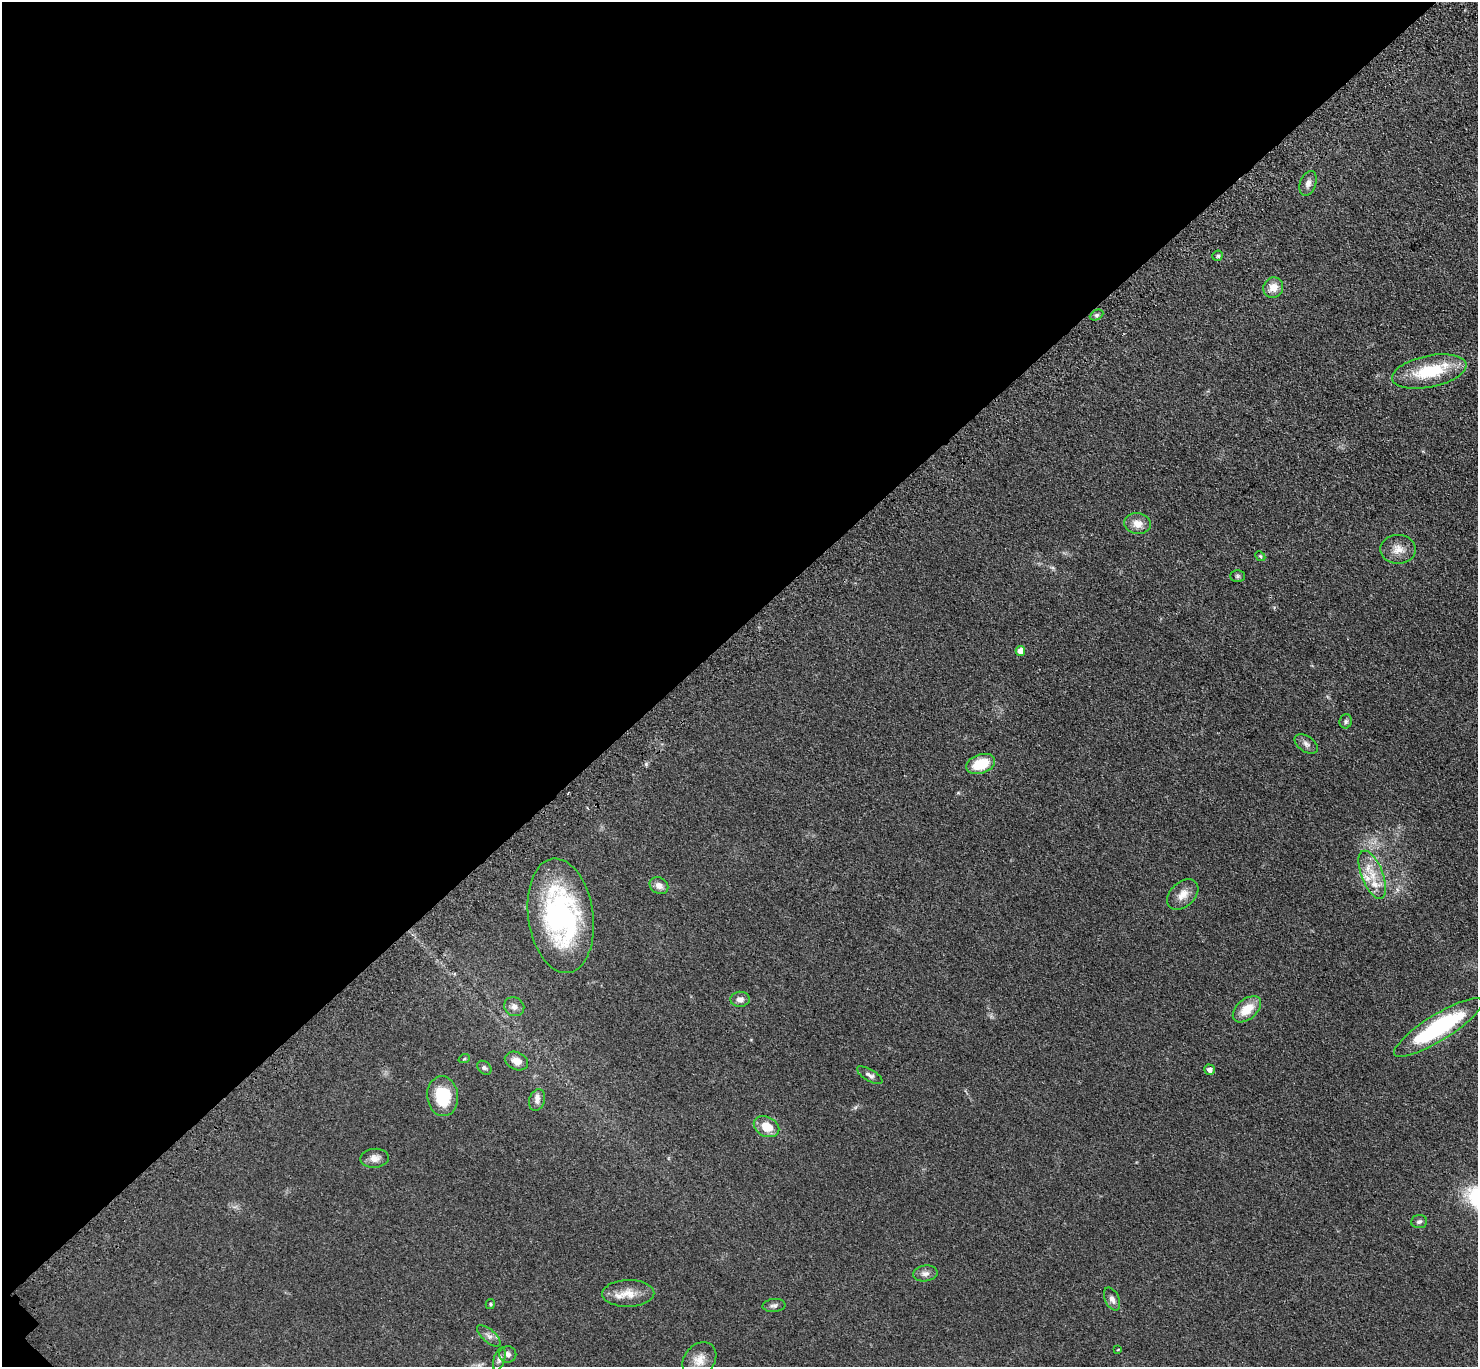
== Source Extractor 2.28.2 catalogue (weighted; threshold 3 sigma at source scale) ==
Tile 5 of 4 x 4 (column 1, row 2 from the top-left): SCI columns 111-1586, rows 2992-4356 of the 6123 x 6123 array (HDU 1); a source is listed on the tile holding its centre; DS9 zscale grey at full resolution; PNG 1480 x 1369 px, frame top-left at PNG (2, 2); each listed source drawn as its Kron ellipse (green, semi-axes under 4 px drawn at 4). Shown black and unused: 46% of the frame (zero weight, under 3 of 4 exposures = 8% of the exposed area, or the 3 px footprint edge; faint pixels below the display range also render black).
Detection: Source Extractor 2.28.2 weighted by HDU 2 'WHT'; one run over the whole footprint, this tile lists its part. Background 0.122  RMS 0.0078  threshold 0.0352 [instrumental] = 3 sigma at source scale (4.5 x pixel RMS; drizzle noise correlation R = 1.50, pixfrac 1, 0.05/0.05 arcsec/px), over >= 5 px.
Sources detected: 44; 3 inside a brighter listed object's ellipse — not listed separately; the other 41 listed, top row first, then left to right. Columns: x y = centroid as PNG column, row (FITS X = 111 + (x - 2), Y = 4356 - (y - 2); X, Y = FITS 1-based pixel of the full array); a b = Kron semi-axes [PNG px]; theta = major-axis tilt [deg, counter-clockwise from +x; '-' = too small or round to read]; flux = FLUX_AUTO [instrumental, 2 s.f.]
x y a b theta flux
1308 183 13 8 71 4.2
1218 256 5 5 - 1.6
1273 288 10 9 - 7.9
1096 315 7 5 26 1.6
1429 371 38 16 11 39
1137 524 13 10 -7 7.4
1398 549 18 14 -1 9.1
1260 556 5 4 - 0.86
1237 576 7 5 -1 1.6
1020 651 5 4 - 8.4
1346 721 7 6 - 1.8
1306 744 13 7 -35 3.3
980 764 15 9 19 21
1372 875 25 10 -68 15
659 886 10 8 -32 4.3
1183 894 18 12 43 8.2
561 916 58 32 -82 140
740 999 10 7 3 4.1
514 1007 10 9 - 3.9
1247 1009 16 10 41 15
1438 1027 51 13 32 92
464 1059 6 3 19 0.83
516 1061 12 9 -24 6.6
484 1068 8 6 -44 1.7
1209 1070 5 5 - 3.9
870 1075 14 5 -31 2.8
443 1096 20 15 -83 31
537 1100 11 8 73 3.7
767 1127 13 9 -26 14
375 1158 14 9 5 5.5
1419 1222 8 6 5 2
925 1273 12 8 9 3.7
628 1293 26 13 1 12
1112 1299 12 7 -65 4
490 1304 5 4 - 0.9
774 1305 11 6 5 2.5
489 1336 14 6 -41 3.7
1118 1349 3 2 - 0.73
508 1354 8 8 - 3.3
499 1359 11 5 73 2.5
699 1360 19 15 47 9.5
Unlisted compact peaks at least as high as the median listed source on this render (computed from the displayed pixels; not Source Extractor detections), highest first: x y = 646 764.